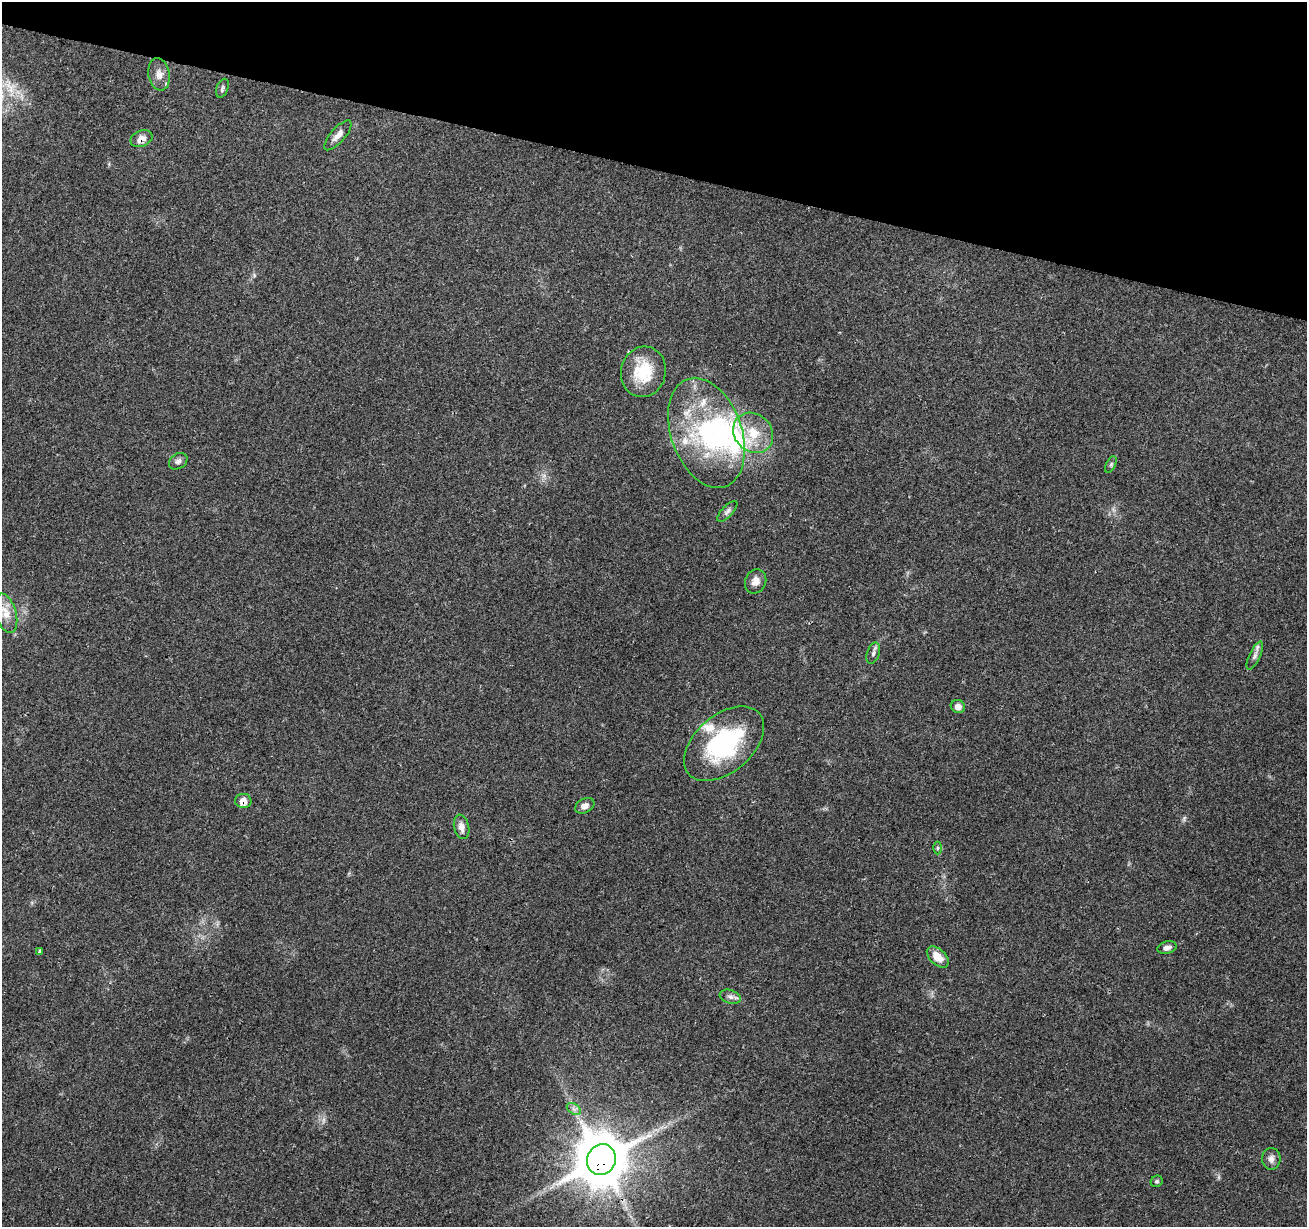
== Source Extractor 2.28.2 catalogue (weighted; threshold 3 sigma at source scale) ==
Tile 2 of 4 x 4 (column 2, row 1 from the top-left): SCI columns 1306-2610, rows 3896-5120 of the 5230 x 5405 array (HDU 1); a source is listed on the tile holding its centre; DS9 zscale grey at full resolution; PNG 1309 x 1229 px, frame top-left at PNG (2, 2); each listed source drawn as its Kron ellipse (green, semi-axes under 4 px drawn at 4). Shown black and unused: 14% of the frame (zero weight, under 2 of 3 exposures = <1% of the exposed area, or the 3 px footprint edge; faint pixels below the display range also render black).
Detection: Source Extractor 2.28.2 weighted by HDU 2 'WHT'; one run over the whole footprint, this tile lists its part. Background 0.157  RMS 0.0076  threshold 0.034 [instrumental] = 3 sigma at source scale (4.5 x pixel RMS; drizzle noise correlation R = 1.50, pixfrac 1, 0.0396/0.0396 arcsec/px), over >= 5 px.
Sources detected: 35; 1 inside a brighter object's white glare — neither listed nor drawn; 6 inside a brighter listed object's ellipse — not listed separately; the other 28 listed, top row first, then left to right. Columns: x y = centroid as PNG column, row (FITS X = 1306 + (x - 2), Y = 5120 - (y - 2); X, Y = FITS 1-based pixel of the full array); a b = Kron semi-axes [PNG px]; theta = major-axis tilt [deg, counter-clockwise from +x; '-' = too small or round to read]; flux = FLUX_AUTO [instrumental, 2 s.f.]
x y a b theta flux
159 74 16 10 -80 5.5
222 88 10 5 69 1.9
338 135 19 7 48 5.2
141 139 11 8 23 5.6
643 372 25 22 76 30
706 433 57 35 -71 98
753 433 21 18 -46 21
178 461 10 7 33 2.6
1111 464 9 4 63 1.4
727 511 13 5 47 2.5
756 581 12 10 64 5.2
6 613 20 10 -74 10
873 653 11 6 72 2.5
1255 655 15 5 65 3.3
958 706 7 6 - 4.2
724 744 47 28 40 84
243 801 8 7 - 6.7
585 806 10 7 29 4
462 827 12 7 -77 5
937 848 6 4 90 1.1
1167 948 10 6 14 2.7
40 951 3 3 - 0.91
938 957 13 8 -43 9.3
730 997 11 6 -17 3.1
574 1109 8 5 -34 2.3
1271 1159 11 9 -88 3.6
601 1160 16 14 64 4000
1157 1181 6 5 - 1.3
Overlapping masked pixels (flux is a lower limit): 3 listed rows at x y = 141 139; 243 801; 601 1160